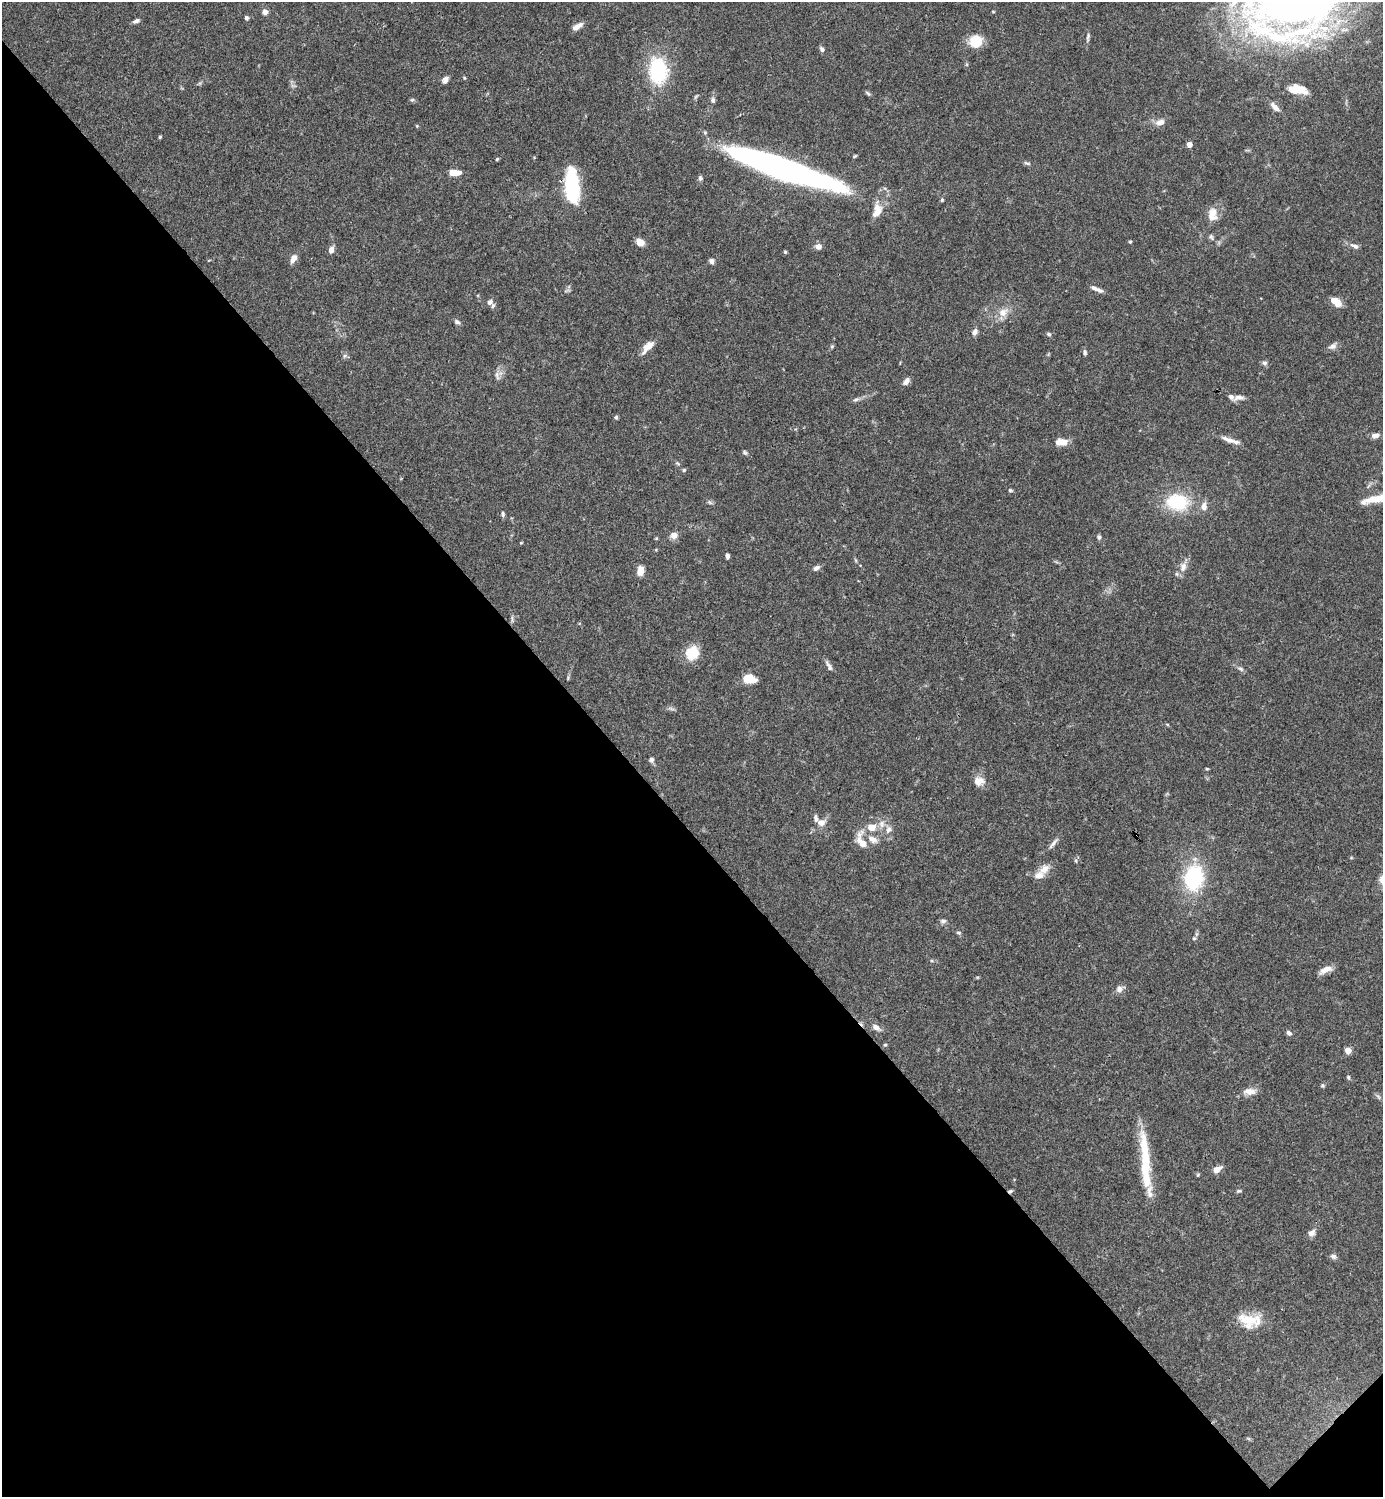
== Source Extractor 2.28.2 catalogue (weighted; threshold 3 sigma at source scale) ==
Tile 14 of 4 x 4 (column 2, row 4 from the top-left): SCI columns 1682-3062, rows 1-1495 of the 5983 x 5983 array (HDU 1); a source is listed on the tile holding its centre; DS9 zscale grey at full resolution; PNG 1385 x 1499 px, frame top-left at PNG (2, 2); no overlay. Shown black and unused: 45% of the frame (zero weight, under 3 of 4 exposures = <1% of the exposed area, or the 3 px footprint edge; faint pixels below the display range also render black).
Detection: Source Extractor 2.28.2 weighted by HDU 2 'WHT'; one run over the whole footprint, this tile lists its part. Background 0.0659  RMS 0.0032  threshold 0.0144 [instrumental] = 3 sigma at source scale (4.5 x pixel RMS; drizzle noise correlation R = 1.50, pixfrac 1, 0.05/0.05 arcsec/px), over >= 5 px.
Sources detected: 132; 2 cosmic-ray / hot-pixel residue — not listed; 12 inside a brighter listed object's ellipse — not listed separately; the other 118 listed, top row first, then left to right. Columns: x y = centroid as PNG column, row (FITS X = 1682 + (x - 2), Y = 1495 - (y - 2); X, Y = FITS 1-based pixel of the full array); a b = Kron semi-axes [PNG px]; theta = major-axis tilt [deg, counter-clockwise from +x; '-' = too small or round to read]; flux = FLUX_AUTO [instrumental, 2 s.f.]
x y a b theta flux
1295 2 93 50 8 270
265 12 6 5 - 1.6
993 12 4 3 - 0.27
246 18 5 4 - 0.67
136 21 8 5 23 0.96
578 26 13 6 31 2
1088 37 12 4 82 0.86
976 41 12 11 - 8.6
822 49 7 5 -60 0.86
658 71 31 21 -86 21
464 78 5 3 - 0.3
445 79 8 6 56 1.4
1297 89 19 9 -8 6.6
868 93 9 4 -44 0.54
412 100 6 4 2 0.47
713 100 7 5 -75 0.79
1275 107 14 6 -45 2
1160 122 11 7 19 2.1
417 126 4 3 - 0.29
160 137 4 3 - 0.37
1189 144 4 4 - 2.8
855 156 5 3 - 0.4
497 159 4 4 - 0.42
1027 163 10 4 -17 0.64
781 168 104 18 -19 130
454 173 12 5 -1 4.6
700 178 6 5 - 0.74
572 187 29 11 -86 34
942 200 5 4 - 0.4
877 210 25 12 79 4.3
1212 214 16 10 87 4
1211 237 8 5 -68 0.65
640 242 9 7 -38 3.1
1130 242 4 4 - 0.36
818 246 7 6 - 2
1355 246 13 6 -23 1.3
331 250 8 6 76 1.5
785 252 5 4 - 0.36
293 259 11 6 58 2.1
711 261 6 6 - 1
1096 289 16 4 -24 1.6
1334 301 11 7 -13 3.4
490 302 7 6 - 1.2
1003 312 15 11 38 3.4
457 322 8 5 -36 0.86
975 332 8 6 60 1.4
1049 334 6 5 - 0.62
832 346 6 4 45 0.43
1333 346 12 7 23 1.4
648 347 20 8 49 3.2
1085 352 8 5 -87 0.65
345 356 7 5 31 0.61
1265 363 7 6 - 0.87
497 375 13 5 -81 1.2
906 381 10 6 52 1.4
1239 398 14 7 8 1.8
856 399 9 5 22 0.85
616 417 5 5 - 0.54
1375 436 8 6 11 2
1229 440 21 6 -21 2.4
1062 442 13 7 2 4.1
745 452 6 5 - 0.56
677 463 7 4 -31 0.45
684 470 5 4 - 0.44
1010 490 6 4 -16 0.49
1373 499 15 9 11 3.7
710 502 8 3 -45 0.51
1177 502 22 16 -8 18
1204 507 11 7 84 2.1
503 514 8 4 -89 0.6
674 535 8 7 - 2.3
1099 537 6 5 - 0.76
521 543 4 4 - 0.28
727 556 5 4 - 0.87
855 560 6 4 -70 0.39
1183 567 14 9 75 2.5
816 568 9 6 32 1
640 571 10 7 82 3.1
512 619 11 2 90 0.58
692 653 16 13 64 7.6
829 666 16 5 -61 1.2
1241 669 9 5 -20 0.8
568 678 7 3 86 0.42
749 679 10 7 -10 7.8
671 709 10 3 -21 0.6
1167 724 5 3 - 0.31
652 760 7 6 - 0.88
1207 769 4 3 - 0.31
979 781 14 11 2 2.9
821 823 10 8 -2 2.2
871 827 12 10 4 3.7
888 829 11 7 71 1.7
873 839 15 9 -28 2.6
862 842 21 10 -65 4.5
1053 843 20 5 50 1.4
1351 858 5 3 - 0.29
1076 861 6 3 -73 0.43
1044 869 17 11 47 3.2
1194 878 24 17 82 27
943 921 8 6 15 0.9
958 933 6 5 - 0.49
1194 938 6 5 - 0.59
1326 970 18 7 24 2.5
1119 989 10 8 41 1.6
876 1027 10 6 -36 1.8
1289 1033 6 5 - 0.98
885 1045 4 4 - 0.34
1348 1050 5 4 - 5
1348 1077 5 5 - 0.43
1323 1085 6 5 - 0.46
1250 1091 18 8 3 2.7
1378 1097 9 3 -45 0.58
1145 1166 60 11 -87 15
1217 1169 8 6 31 2.8
1239 1191 6 4 18 0.48
1311 1233 11 8 39 1.6
1333 1256 8 6 -21 0.93
1247 1319 29 17 -30 7.4
Isophote crosses this tile's border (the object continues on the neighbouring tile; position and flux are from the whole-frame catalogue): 2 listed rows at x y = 1295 2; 265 12